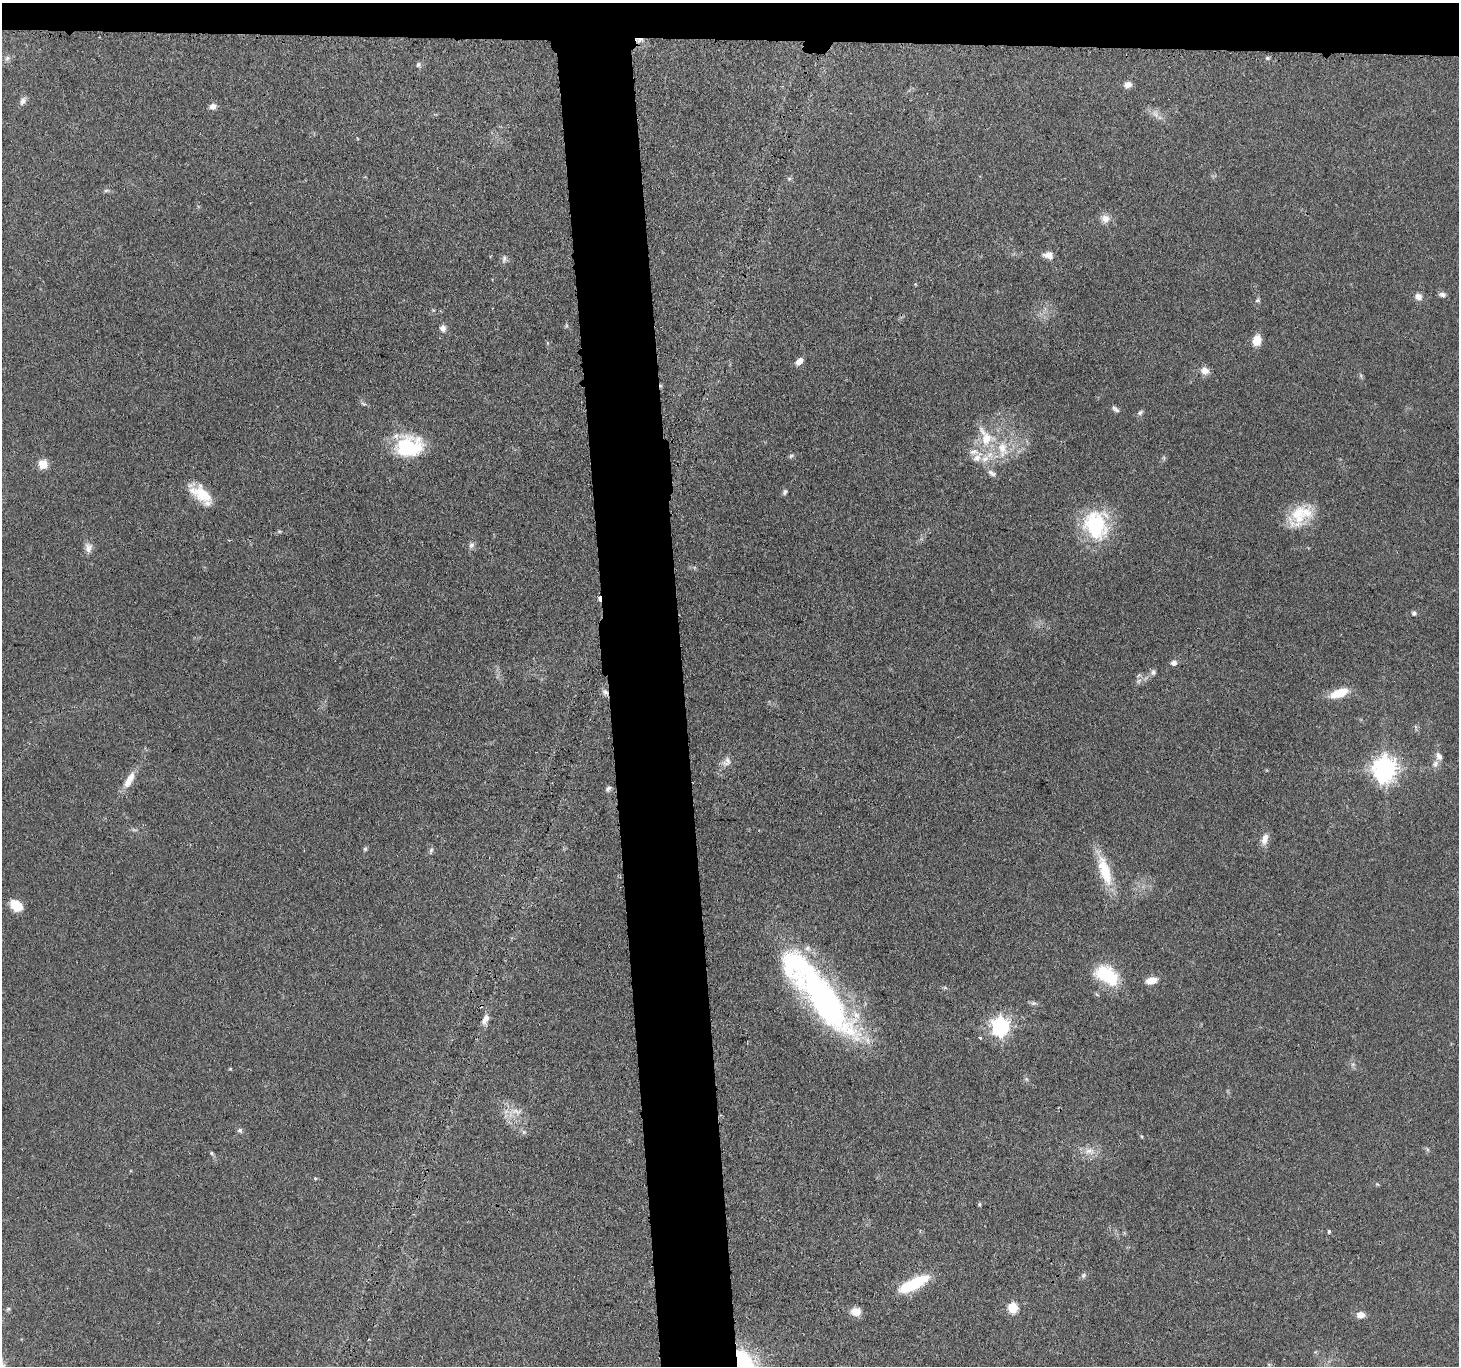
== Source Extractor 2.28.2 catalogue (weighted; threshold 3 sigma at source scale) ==
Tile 2 of 3 x 3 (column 2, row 1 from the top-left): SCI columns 1481-2937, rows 2864-4227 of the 4416 x 4389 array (HDU 1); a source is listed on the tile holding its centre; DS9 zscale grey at full resolution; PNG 1461 x 1368 px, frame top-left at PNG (2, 3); no overlay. Shown black and unused: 8% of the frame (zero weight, under 3 of 4 exposures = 3% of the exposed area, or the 3 px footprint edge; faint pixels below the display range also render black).
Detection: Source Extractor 2.28.2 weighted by HDU 2 'WHT'; one run over the whole footprint, this tile lists its part. Background 0.112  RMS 0.0053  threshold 0.0237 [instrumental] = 3 sigma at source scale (4.5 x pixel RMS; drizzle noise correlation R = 1.50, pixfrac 1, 0.05/0.05 arcsec/px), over >= 5 px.
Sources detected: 83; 1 too faint to see at this stretch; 1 cosmic-ray / hot-pixel residue — not listed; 5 inside a brighter listed object's ellipse — not listed separately; the other 76 listed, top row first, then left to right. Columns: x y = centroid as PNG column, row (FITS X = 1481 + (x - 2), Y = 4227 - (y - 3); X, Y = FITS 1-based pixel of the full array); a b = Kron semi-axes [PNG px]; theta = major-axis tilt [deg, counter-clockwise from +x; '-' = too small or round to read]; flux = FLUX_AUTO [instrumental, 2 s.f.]
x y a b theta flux
639 40 11 6 5 2.3
7 58 7 5 59 1.3
1267 58 6 5 - 0.84
418 65 7 6 - 1.2
1128 84 8 6 10 3.4
23 101 11 7 64 2.1
213 106 8 6 23 2.8
1155 114 10 5 -52 2.1
789 179 6 5 - 0.86
106 190 7 4 2 0.91
1105 219 11 10 - 4
1048 255 11 8 -9 3.8
504 259 10 6 85 1.8
1442 294 8 5 -8 1.8
1418 297 9 8 - 3
1257 300 7 5 23 0.92
443 328 8 7 - 2.6
1257 340 10 7 79 8.2
799 361 10 6 44 3.1
1205 371 10 9 - 3.9
364 404 8 4 -30 1
1116 410 8 5 -41 1.4
1140 413 8 5 40 1.2
986 437 32 18 -60 19
408 446 26 18 5 39
791 456 7 5 44 0.96
977 458 12 9 41 3.9
43 464 10 10 - 6.2
992 473 13 6 -27 2.2
785 492 7 5 73 1.2
201 494 28 14 -34 15
1298 514 38 21 64 18
1096 525 34 27 -76 41
279 531 6 4 -18 0.59
471 545 8 7 - 1.7
88 548 13 10 77 3.2
1414 613 6 6 - 1.3
1174 663 8 6 5 2
1153 672 8 6 75 1.5
605 692 10 7 -46 2.2
1339 693 22 10 21 11
1439 756 11 7 -57 2.5
727 762 13 10 64 3.3
1435 764 10 8 77 2.4
1385 769 9 8 - 470
129 780 25 8 60 6.7
608 789 9 5 39 1.3
1265 839 15 8 71 4.2
365 849 6 5 - 0.78
431 850 8 4 63 1.1
1105 871 41 14 -73 19
16 906 13 10 -38 9.1
1107 975 28 16 -33 27
1151 980 13 7 13 5.4
824 998 84 30 -53 180
1033 1003 8 6 19 1.2
485 1019 15 8 68 3.6
1000 1026 7 7 - 210
980 1038 3 3 - 0.87
1353 1064 6 5 - 1
230 1069 5 3 - 0.48
516 1111 16 7 -12 4.8
240 1130 6 6 - 1.3
524 1132 6 5 - 1.1
1090 1151 15 9 -9 4.9
212 1153 6 4 -61 0.78
315 1178 5 3 - 0.57
979 1204 5 3 - 0.66
1329 1231 5 3 - 0.81
1083 1275 7 6 - 1.2
913 1284 32 10 26 28
1013 1308 6 5 - 33
8 1309 6 5 - 0.9
856 1312 10 8 -11 6.5
1360 1315 9 7 2 4.1
745 1360 27 18 -71 29
Overlapping masked pixels (flux is a lower limit): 3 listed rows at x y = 639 40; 605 692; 824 998